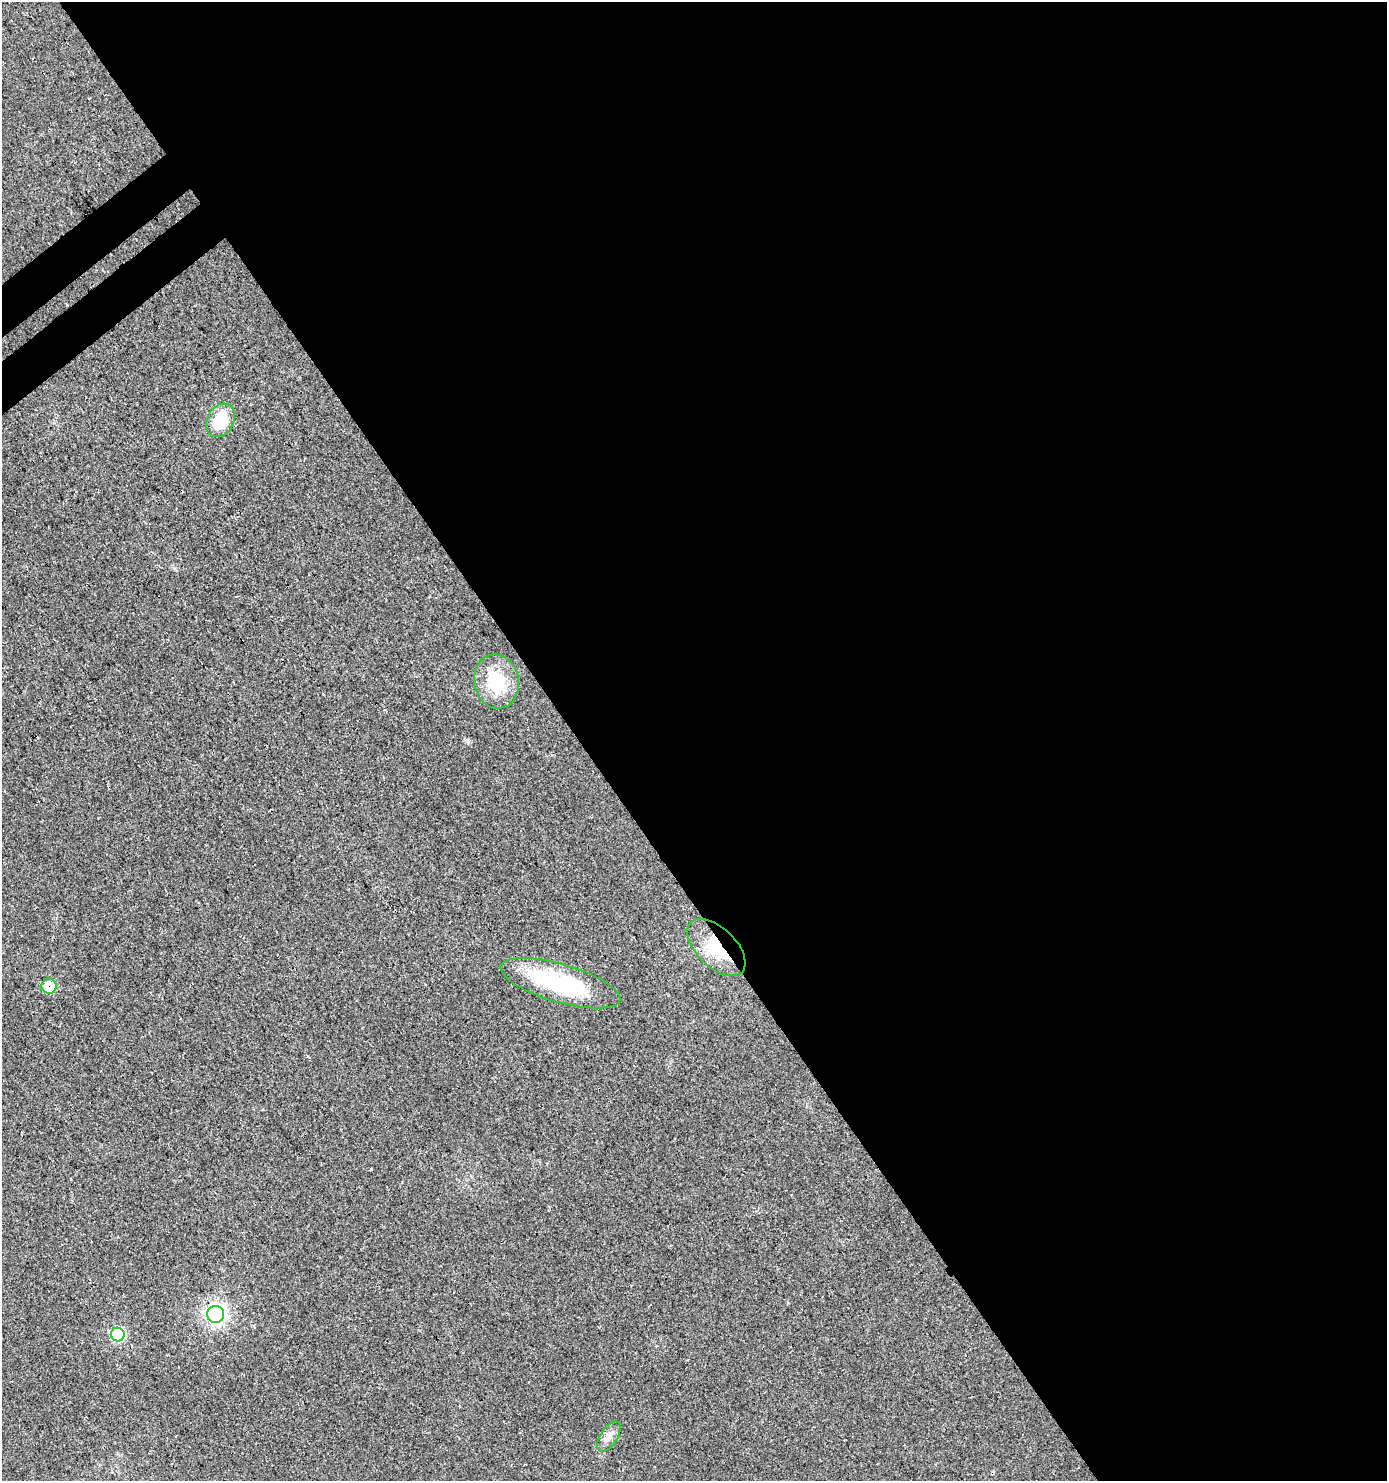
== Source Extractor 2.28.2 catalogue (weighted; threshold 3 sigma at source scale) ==
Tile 8 of 4 x 4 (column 4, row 2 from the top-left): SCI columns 4385-5769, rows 3003-4481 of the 5935 x 6014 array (HDU 1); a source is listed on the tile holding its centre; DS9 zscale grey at full resolution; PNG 1389 x 1483 px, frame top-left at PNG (2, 2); each listed source drawn as its Kron ellipse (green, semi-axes under 4 px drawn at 4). Shown black and unused: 59% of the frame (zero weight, under 3 of 4 exposures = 5% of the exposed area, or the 3 px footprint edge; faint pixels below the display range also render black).
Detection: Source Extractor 2.28.2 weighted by HDU 2 'WHT'; one run over the whole footprint, this tile lists its part. Background 0.0241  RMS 0.007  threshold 0.0313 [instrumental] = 3 sigma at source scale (4.5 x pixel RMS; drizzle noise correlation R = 1.50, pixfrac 1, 0.0396/0.0396 arcsec/px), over >= 5 px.
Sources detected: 8; all 8 listed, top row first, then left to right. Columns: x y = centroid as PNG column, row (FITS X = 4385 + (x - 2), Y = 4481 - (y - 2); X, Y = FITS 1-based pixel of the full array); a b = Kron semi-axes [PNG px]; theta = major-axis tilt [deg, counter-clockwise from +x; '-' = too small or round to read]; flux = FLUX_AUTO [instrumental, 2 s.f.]
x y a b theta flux
220 420 18 13 61 22
496 681 27 22 -79 31
716 947 36 19 -44 30
560 983 62 19 -16 74
49 986 7 7 - 24
216 1314 8 8 - 310
118 1335 7 6 - 72
609 1436 17 8 58 5.5
Overlapping masked pixels (flux is a lower limit): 2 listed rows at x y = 716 947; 49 986